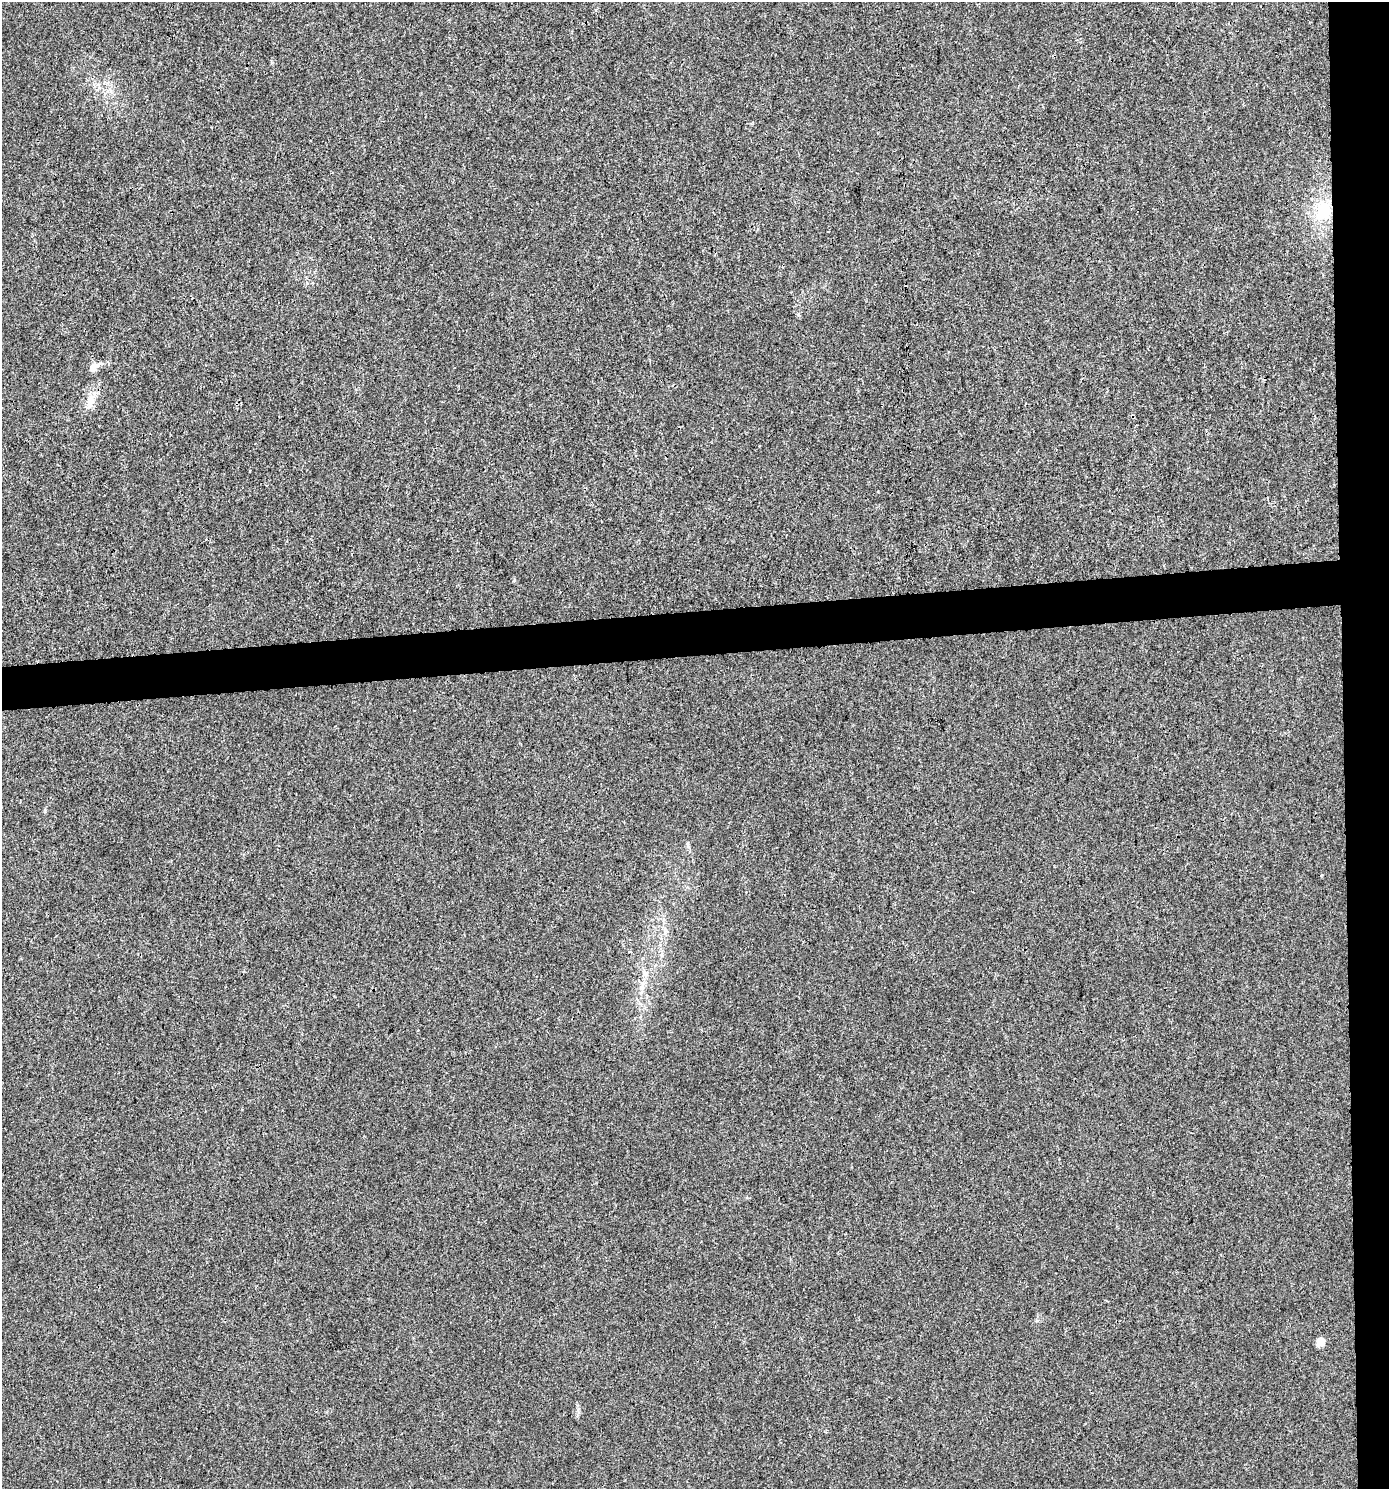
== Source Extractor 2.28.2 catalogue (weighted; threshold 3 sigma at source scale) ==
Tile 6 of 3 x 3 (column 3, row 2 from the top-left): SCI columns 2818-4204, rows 1488-2974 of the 4206 x 4461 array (HDU 1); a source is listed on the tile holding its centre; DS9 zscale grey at full resolution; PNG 1391 x 1491 px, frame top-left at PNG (2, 2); no overlay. Shown black and unused: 6% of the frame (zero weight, under 3 of 4 exposures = <1% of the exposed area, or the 3 px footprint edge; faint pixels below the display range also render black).
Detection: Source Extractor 2.28.2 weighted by HDU 2 'WHT'; one run over the whole footprint, this tile lists its part. Background 0.00179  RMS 0.0027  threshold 0.012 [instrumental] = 3 sigma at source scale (4.5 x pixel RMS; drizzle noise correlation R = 1.50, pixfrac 1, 0.0396/0.0396 arcsec/px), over >= 5 px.
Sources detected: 5; all 5 listed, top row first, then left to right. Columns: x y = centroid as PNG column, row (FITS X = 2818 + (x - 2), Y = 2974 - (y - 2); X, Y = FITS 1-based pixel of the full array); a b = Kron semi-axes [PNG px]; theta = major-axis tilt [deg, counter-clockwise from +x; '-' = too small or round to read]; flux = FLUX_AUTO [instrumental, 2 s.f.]
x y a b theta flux
1323 211 22 16 85 10
93 367 12 8 56 1.9
91 401 21 10 68 3.2
662 955 7 4 -89 0.58
1321 1341 8 8 - 2